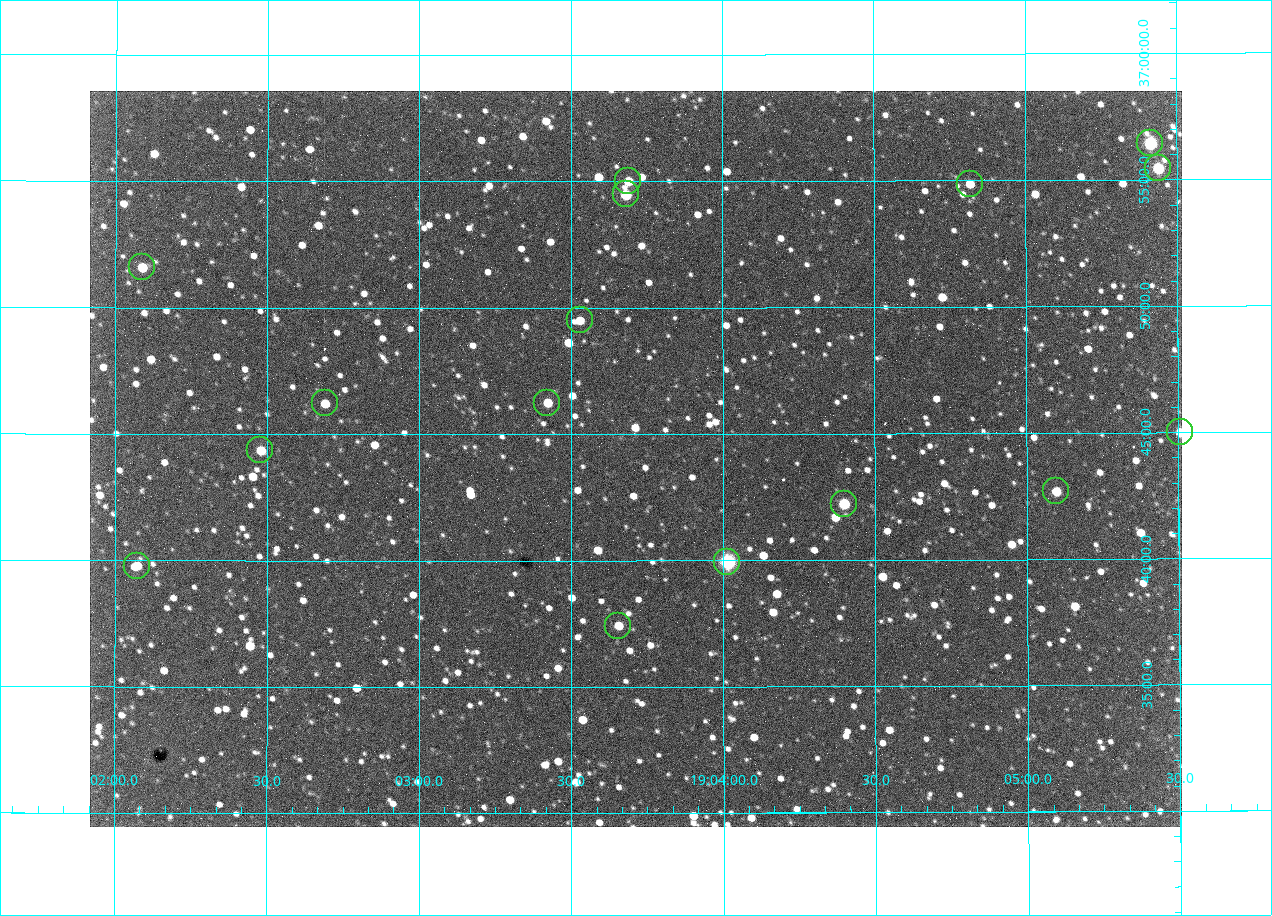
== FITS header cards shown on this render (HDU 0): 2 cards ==
NAXIS1  =                 1092 /fastest changing axis
NAXIS2  =                  736 /next to fastest changing axis

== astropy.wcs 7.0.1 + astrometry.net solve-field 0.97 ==
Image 1092 x 736 px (HDU 0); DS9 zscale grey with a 90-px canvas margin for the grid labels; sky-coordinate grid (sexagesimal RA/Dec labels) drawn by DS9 from the SOLVED WCS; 16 Tycho-2 reference stars matched to detected sources circled (green)
Header WCS: none
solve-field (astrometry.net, Tycho-2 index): SOLVED blind (the file carries no WCS)
Solved WCS: RA---TAN-SIP/DEC--TAN-SIP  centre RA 19:03:43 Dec +36:44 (285.93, +36.73 deg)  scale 2.37 arcsec/px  FOV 43.2' x 29.1'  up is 0 deg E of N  parity flipped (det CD > 0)
(file carries no celestial WCS; the grid is the blind solution)
Tycho-2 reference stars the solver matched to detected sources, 16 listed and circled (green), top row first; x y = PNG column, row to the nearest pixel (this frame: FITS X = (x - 90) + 1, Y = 736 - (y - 91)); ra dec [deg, ICRS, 3 dp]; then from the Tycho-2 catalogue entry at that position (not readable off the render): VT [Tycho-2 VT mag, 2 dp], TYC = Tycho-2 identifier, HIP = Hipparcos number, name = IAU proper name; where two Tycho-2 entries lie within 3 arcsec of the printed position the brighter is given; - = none
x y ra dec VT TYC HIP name
1150 143 286.353 +36.941 8.32 2652-644-1 93748 -
1158 168 286.360 +36.924 9.83 2652-14-1 - -
628 181 285.922 +36.917 10.48 2652-1249-1 - -
970 184 286.204 +36.915 10.94 2652-350-1 - -
626 194 285.920 +36.908 9.57 2652-218-1 - -
142 267 285.522 +36.860 10.88 2651-1921-1 - -
580 320 285.882 +36.825 10.95 2652-329-1 - -
325 403 285.672 +36.770 11.14 2651-2527-1 - -
547 403 285.856 +36.771 11.11 2652-1253-1 - -
1180 432 286.377 +36.750 10.72 2652-110-1 - -
260 450 285.620 +36.739 11.03 2651-1906-1 - -
1056 491 286.274 +36.711 10.88 2652-1070-1 - -
844 504 286.100 +36.704 10.14 2652-1649-1 - -
727 562 286.004 +36.666 8.52 2652-1368-1 - -
137 566 285.518 +36.663 10.71 2651-2245-1 - -
618 626 285.914 +36.624 11.11 2652-845-1 - -